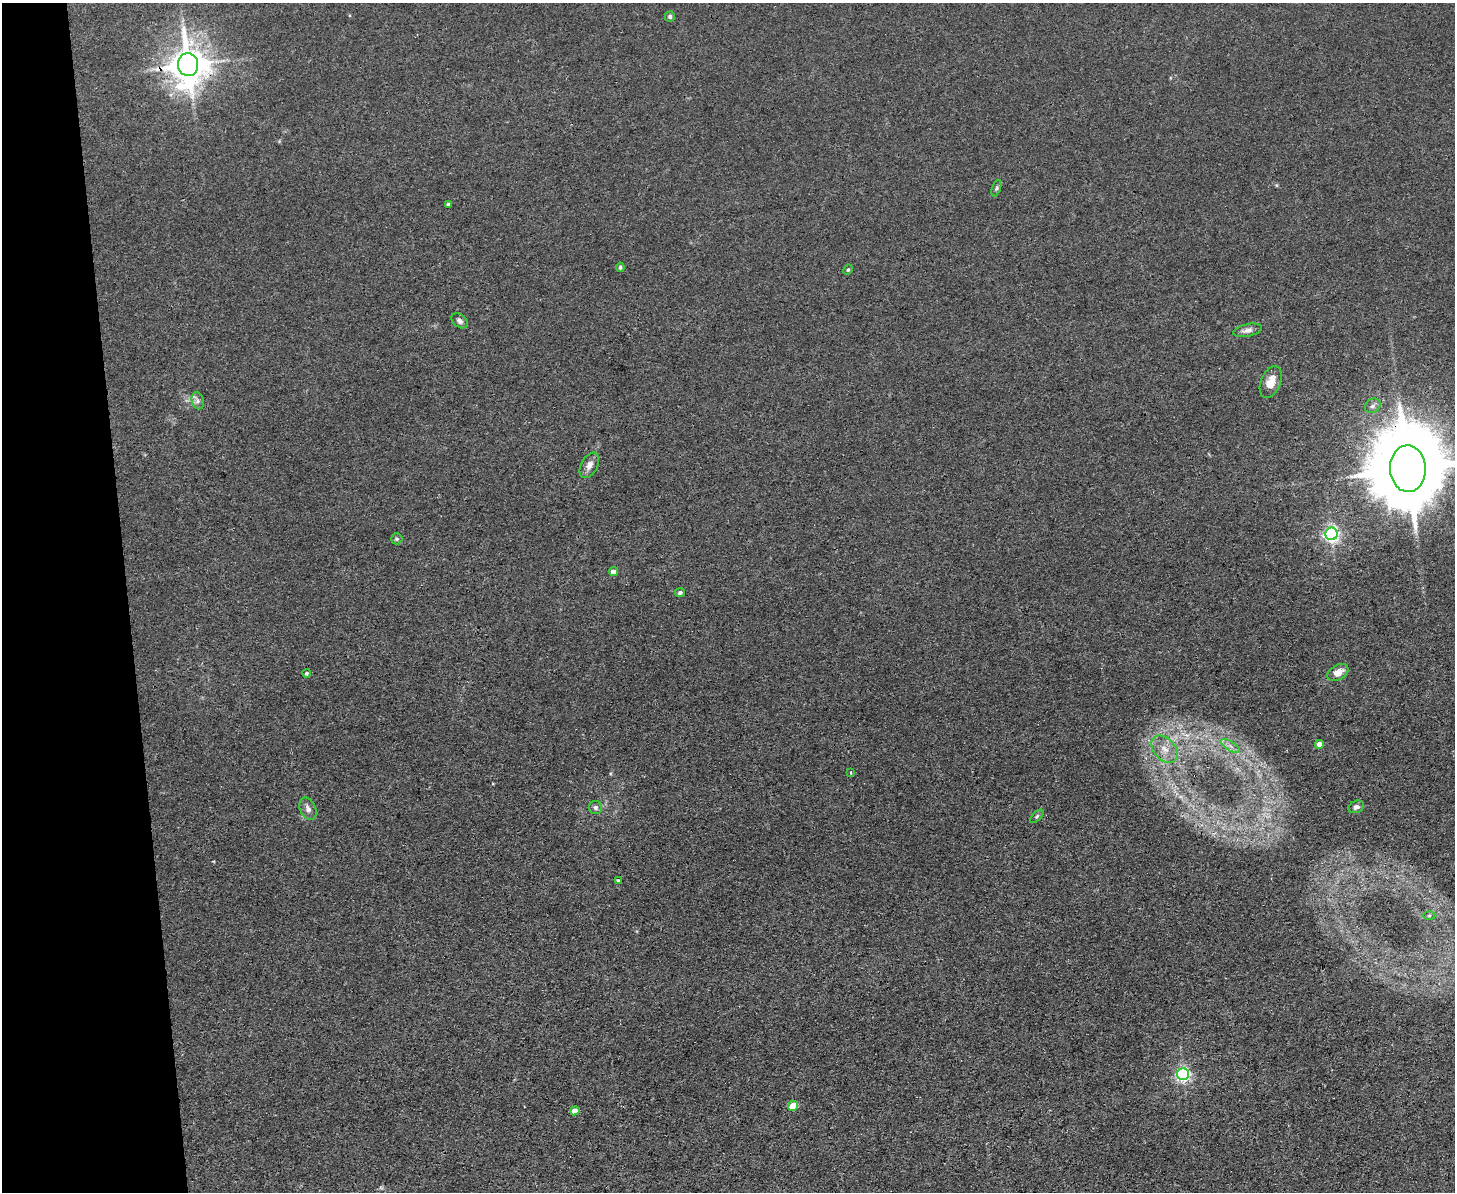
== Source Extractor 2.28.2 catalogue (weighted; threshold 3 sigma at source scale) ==
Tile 4 of 3 x 4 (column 1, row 2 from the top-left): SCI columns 131-1583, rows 2379-3568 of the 4732 x 4757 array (HDU 1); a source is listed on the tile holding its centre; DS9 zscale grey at full resolution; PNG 1457 x 1194 px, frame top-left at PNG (2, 3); each listed source drawn as its Kron ellipse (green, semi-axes under 4 px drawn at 4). Shown black and unused: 9% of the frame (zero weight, under 3 of 4 exposures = <1% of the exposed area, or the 3 px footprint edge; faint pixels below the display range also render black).
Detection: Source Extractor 2.28.2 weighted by HDU 2 'WHT'; one run over the whole footprint, this tile lists its part. Background 0.0426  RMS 0.0052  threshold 0.0232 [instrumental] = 3 sigma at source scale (4.5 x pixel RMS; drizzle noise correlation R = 1.50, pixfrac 1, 0.05/0.05 arcsec/px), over >= 5 px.
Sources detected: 32; all 32 listed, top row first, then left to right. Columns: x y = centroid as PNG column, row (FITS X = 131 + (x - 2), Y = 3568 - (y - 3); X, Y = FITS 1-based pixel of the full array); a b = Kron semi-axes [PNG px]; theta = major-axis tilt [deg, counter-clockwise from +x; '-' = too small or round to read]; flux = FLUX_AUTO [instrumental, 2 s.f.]
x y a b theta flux
670 16 5 5 - 1.3
188 65 11 10 - 1300
996 188 8 4 72 1.1
448 204 3 3 - 0.86
620 267 5 4 - 0.91
848 270 5 4 - 0.8
460 321 9 6 -40 2.1
1247 330 14 6 12 2.6
1271 382 17 9 68 7.4
198 401 8 6 -75 1.8
1373 406 8 6 36 1.8
589 465 14 8 60 3.7
1408 469 23 18 -88 8400
1331 534 6 6 - 170
397 539 6 5 - 1
613 572 4 4 - 3.6
680 592 5 4 - 1.2
1338 672 11 7 28 5.5
307 673 4 4 - 0.94
1319 744 4 4 - 3.9
1230 746 11 4 -34 2.3
1165 749 15 10 -49 7
851 773 3 3 - 2
595 807 6 6 - 1.7
1356 807 8 6 20 1.7
308 809 12 8 -65 2.6
1037 816 8 4 45 0.91
618 880 4 3 - 0.58
1429 916 6 4 1 0.81
1183 1074 6 6 - 130
793 1106 5 5 - 10
575 1111 5 4 - 4.2
Overlapping masked pixels (flux is a lower limit): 2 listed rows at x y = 188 65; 1408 469
Isophote crosses this tile's border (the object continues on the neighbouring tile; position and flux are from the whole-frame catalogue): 1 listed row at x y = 1408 469